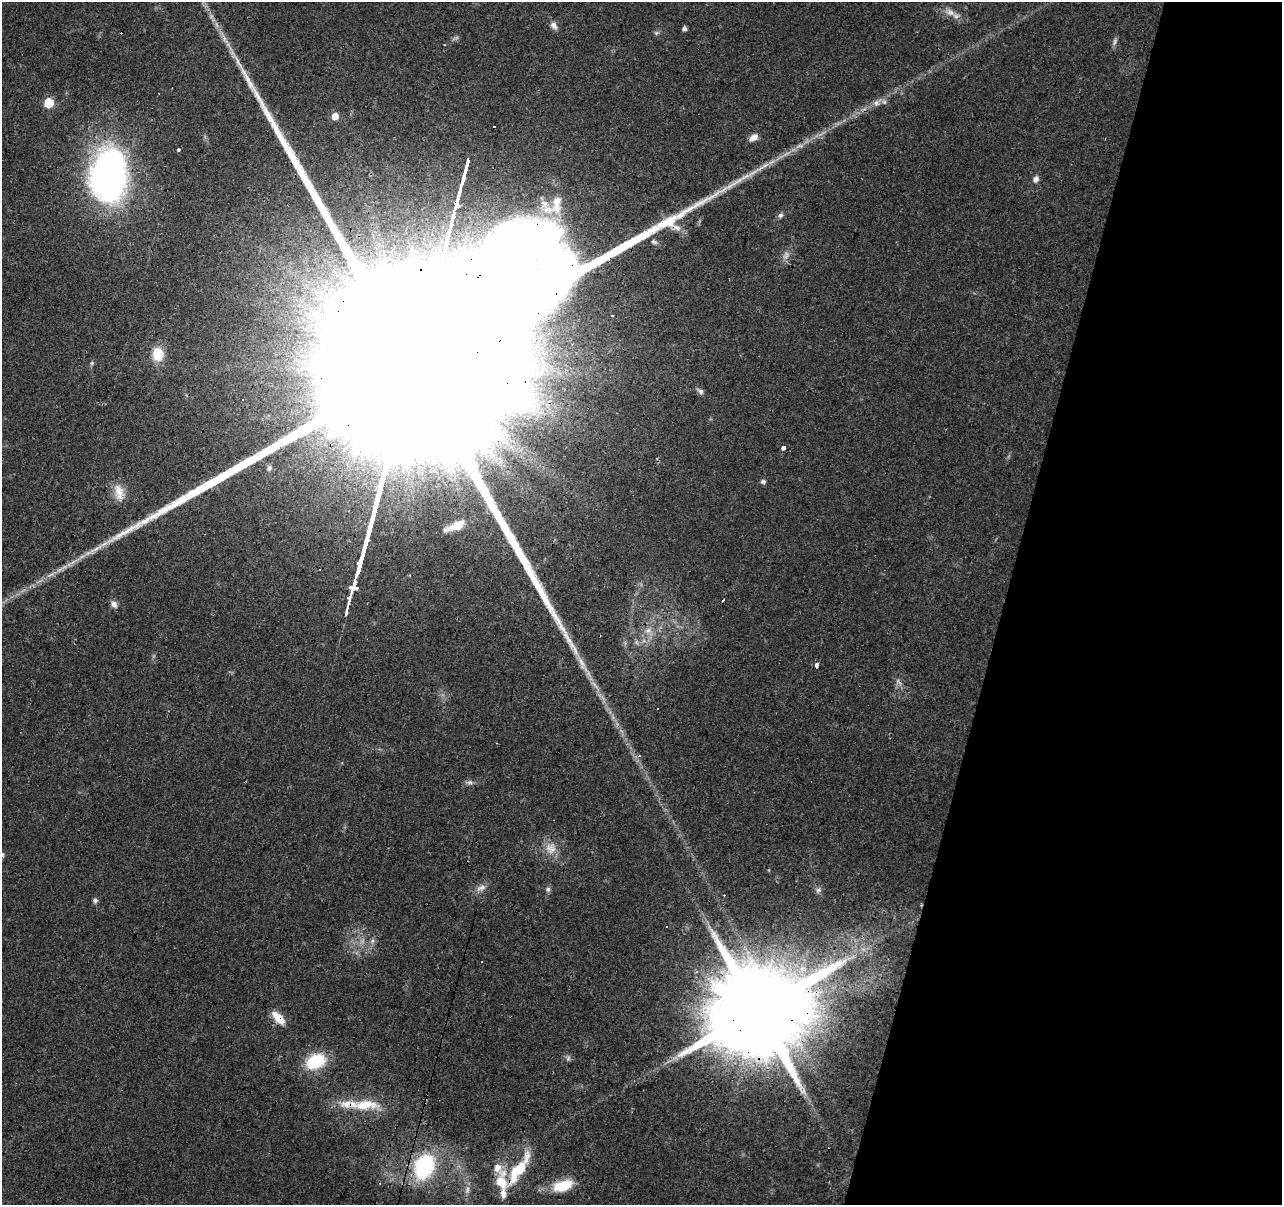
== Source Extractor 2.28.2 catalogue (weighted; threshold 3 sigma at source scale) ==
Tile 8 of 4 x 4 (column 4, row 2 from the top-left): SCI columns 3840-5119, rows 2622-3824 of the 5122 x 5305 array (HDU 1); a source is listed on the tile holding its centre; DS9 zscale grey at full resolution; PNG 1284 x 1207 px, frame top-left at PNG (2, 2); no overlay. Shown black and unused: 22% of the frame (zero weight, under 3 of 4 exposures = <1% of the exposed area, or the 3 px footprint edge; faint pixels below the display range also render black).
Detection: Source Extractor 2.28.2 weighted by HDU 2 'WHT'; one run over the whole footprint, this tile lists its part. Background 0.0456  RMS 0.0046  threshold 0.0206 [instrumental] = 3 sigma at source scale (4.5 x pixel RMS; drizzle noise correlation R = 1.50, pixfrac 1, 0.0396/0.0396 arcsec/px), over >= 5 px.
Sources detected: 80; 7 too faint to see at this stretch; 1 inside a brighter object's white glare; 10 cosmic-ray / hot-pixel residue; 1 long thin detection or spike segment (spike, bleed or trail) — not listed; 11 inside a brighter listed object's ellipse — not listed separately; the other 50 listed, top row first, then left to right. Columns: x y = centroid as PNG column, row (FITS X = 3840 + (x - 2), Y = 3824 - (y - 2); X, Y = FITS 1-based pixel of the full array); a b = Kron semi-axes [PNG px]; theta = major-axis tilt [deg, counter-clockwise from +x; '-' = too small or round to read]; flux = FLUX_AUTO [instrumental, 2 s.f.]
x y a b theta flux
950 12 15 9 -29 3.9
554 25 12 8 -58 2.5
684 28 4 4 - 1.6
224 38 37 5 -60 7.6
49 103 6 5 - 22
877 103 14 8 37 3.1
335 116 5 5 - 5.7
754 137 10 7 35 3.3
178 150 3 3 - 54
754 172 38 5 35 7.5
107 178 45 42 -75 140
1036 179 7 6 - 2.4
548 209 33 16 -26 14
780 215 8 7 - 1.2
654 242 8 6 -27 1.2
612 315 3 3 - 2
158 354 16 13 -82 10
92 363 6 5 - 0.79
408 384 274 39 75 280000
700 391 11 6 -39 1.6
243 400 3 3 - 1.5
783 448 3 3 - 62
269 468 7 6 - 1
763 482 7 6 - 1.1
119 492 25 12 -83 6.8
457 525 17 8 27 6.3
95 549 32 7 32 7.5
60 570 17 5 30 3.5
722 601 3 3 - 0.89
114 604 9 7 -59 2.2
648 630 11 9 4 3.6
582 664 41 8 -62 9.9
817 665 5 3 - 4.8
639 756 4 4 - 0.97
470 782 9 6 -7 1.5
551 848 17 16 - 6.9
481 888 16 8 25 3
548 889 7 6 - 1.3
818 890 8 7 - 1.4
95 900 7 6 - 1.3
758 1010 27 22 65 14000
278 1018 15 7 -46 8.6
568 1058 8 6 88 1.2
316 1061 18 12 22 26
365 1105 40 14 1 16
424 1166 28 21 64 41
497 1168 21 13 -42 6.2
519 1169 47 13 57 20
563 1186 26 13 17 14
467 1189 12 6 81 2.2
Overlapping masked pixels (flux is a lower limit): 7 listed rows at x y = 224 38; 754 172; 107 178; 408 384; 758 1010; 278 1018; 519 1169